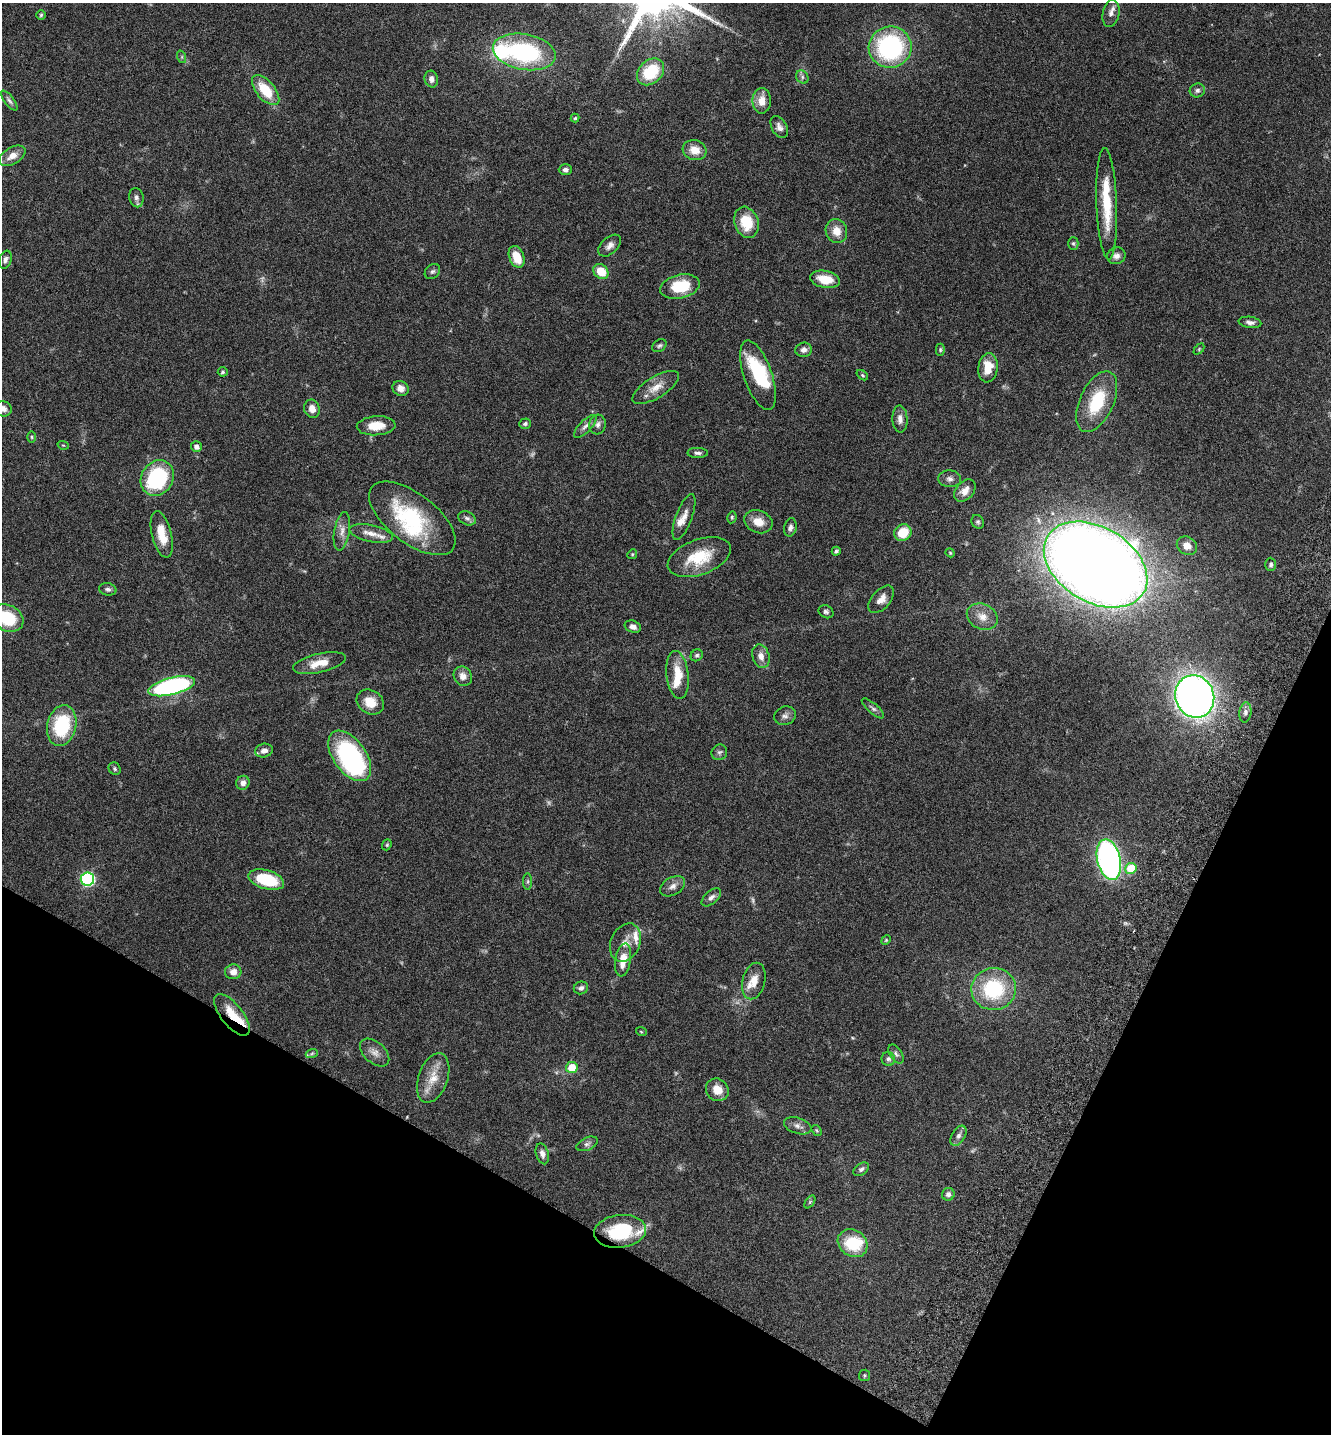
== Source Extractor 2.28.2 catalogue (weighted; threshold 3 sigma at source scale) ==
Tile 15 of 4 x 4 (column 3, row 4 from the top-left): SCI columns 2857-4185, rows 36-1467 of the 5849 x 5796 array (HDU 1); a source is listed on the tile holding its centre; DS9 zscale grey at full resolution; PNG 1333 x 1436 px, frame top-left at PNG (2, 3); each listed source drawn as its Kron ellipse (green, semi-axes under 4 px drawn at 4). Shown black and unused: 22% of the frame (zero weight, under 3 of 6 exposures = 3% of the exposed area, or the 3 px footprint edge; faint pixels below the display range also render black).
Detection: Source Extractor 2.28.2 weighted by HDU 2 'WHT'; one run over the whole footprint, this tile lists its part. Background 0.0659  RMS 0.0031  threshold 0.0126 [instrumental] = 3 sigma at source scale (4.09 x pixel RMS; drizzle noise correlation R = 1.36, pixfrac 0.8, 0.05/0.05 arcsec/px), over >= 5 px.
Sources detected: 149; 4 too faint to see at this stretch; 3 inside a brighter object's white glare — neither listed nor drawn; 10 inside a brighter listed object's ellipse — not listed separately; the other 132 listed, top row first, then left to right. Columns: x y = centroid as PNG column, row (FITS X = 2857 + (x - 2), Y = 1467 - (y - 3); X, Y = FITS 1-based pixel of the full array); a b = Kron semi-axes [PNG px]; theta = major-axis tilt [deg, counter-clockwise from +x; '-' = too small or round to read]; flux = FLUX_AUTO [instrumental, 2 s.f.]
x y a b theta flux
1111 13 14 8 78 1.7
41 15 5 4 - 0.39
890 47 21 20 - 39
524 52 32 18 -10 37
182 57 6 4 -72 0.42
651 72 15 11 44 12
802 77 7 6 - 0.73
431 79 8 6 -77 1.5
266 90 18 9 -49 8.5
1197 90 8 7 - 0.9
9 101 12 5 -51 0.8
762 101 12 9 89 3.5
575 118 4 4 - 0.39
779 127 12 7 -61 1.6
695 150 12 10 -17 3.9
12 156 14 8 30 2.8
565 170 6 5 - 1
136 198 10 7 -78 1.1
1107 204 56 10 -88 12
746 222 16 12 -72 8.3
836 231 12 10 -70 3.2
1073 243 6 5 - 0.47
610 246 13 8 43 1.6
1116 256 9 8 - 1.4
517 257 11 7 -68 5
5 260 9 6 71 1
432 271 8 6 41 0.77
601 271 8 6 -43 6
825 279 15 8 -10 5.4
680 287 20 12 13 11
1250 322 11 5 -8 1.1
659 346 8 5 32 0.63
1199 349 6 4 46 0.34
804 350 8 7 - 1.4
940 350 6 4 -90 0.4
988 368 15 9 82 5.2
223 372 5 5 - 0.52
758 375 36 14 -71 18
862 375 6 4 -37 0.38
656 387 26 10 31 4.1
401 388 8 7 - 1.7
1097 402 32 17 65 14
3 409 9 7 -14 1.4
312 409 9 7 -71 2.2
900 419 13 7 -87 1.8
525 424 6 5 - 0.64
597 424 10 8 75 1.3
376 426 19 9 4 4.9
585 426 15 6 46 1.3
31 437 6 4 -88 0.38
63 445 6 3 -18 0.27
196 447 5 5 - 1.2
698 453 10 5 0 0.84
157 478 19 15 59 27
950 479 11 8 -3 1.3
965 491 13 8 48 2.7
684 517 24 8 70 2.6
732 517 6 4 79 0.43
412 518 51 24 -38 26
467 518 9 6 -27 1
758 522 14 11 -21 3.6
978 522 7 6 - 0.58
790 527 9 6 76 1.1
342 531 19 7 80 2.1
903 532 9 8 - 7
371 533 22 8 -12 3.1
162 534 24 10 -76 5.5
1187 546 10 9 - 2.3
836 551 4 3 - 0.53
950 553 4 4 - 0.29
632 554 5 4 - 0.33
699 557 33 17 20 11
1271 564 6 5 - 0.73
1096 565 56 37 -31 630
108 589 9 6 -12 0.79
881 599 16 9 48 2.4
826 612 8 6 -27 0.77
982 617 16 12 -25 3.3
7 618 17 13 -28 12
633 627 8 6 -18 1.3
697 655 6 5 - 0.58
761 656 12 8 -74 2.2
319 663 27 9 13 4.9
678 675 24 11 -83 6.4
463 676 10 9 - 2
172 686 24 8 14 55
1195 696 21 19 -67 180
370 702 14 11 -31 4.4
873 708 14 5 -41 0.86
1245 713 10 6 83 1.1
785 716 11 9 21 1.3
62 726 21 14 78 18
264 751 9 7 13 1.9
719 752 8 7 - 0.78
350 756 29 16 -54 43
115 769 6 5 - 0.5
243 783 7 6 - 1.3
387 845 6 4 69 0.37
1109 860 21 11 -76 94
1131 868 6 5 - 9.4
87 879 7 6 - 44
266 880 18 9 -16 14
528 881 8 4 90 0.52
673 886 13 8 29 1.6
711 897 11 6 41 1.2
886 940 5 4 - 0.34
625 943 20 14 66 3.6
623 960 17 7 81 4.5
233 972 8 7 - 2.1
754 981 19 11 75 3.6
581 988 7 6 - 0.94
994 989 22 21 - 20
232 1015 25 11 -52 6.8
641 1031 5 3 - 0.26
375 1052 17 10 -41 2.2
312 1053 6 4 20 0.4
896 1054 10 6 -57 0.84
888 1059 7 6 - 0.77
572 1068 6 5 - 6
433 1078 26 14 70 5.5
717 1090 12 10 -45 3.8
798 1126 14 8 -17 1.4
817 1130 6 4 -55 0.36
958 1136 11 6 58 1.2
587 1144 11 6 23 0.89
542 1154 10 6 -75 1.3
861 1169 8 5 35 0.9
948 1194 6 6 - 1
810 1202 7 4 54 0.39
620 1231 26 16 7 18
853 1243 16 13 -36 11
864 1375 6 5 - 0.44
Overlapping masked pixels (flux is a lower limit): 2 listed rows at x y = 232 1015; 620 1231
Isophote crosses this tile's border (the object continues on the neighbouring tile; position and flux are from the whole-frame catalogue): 2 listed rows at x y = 3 409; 7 618